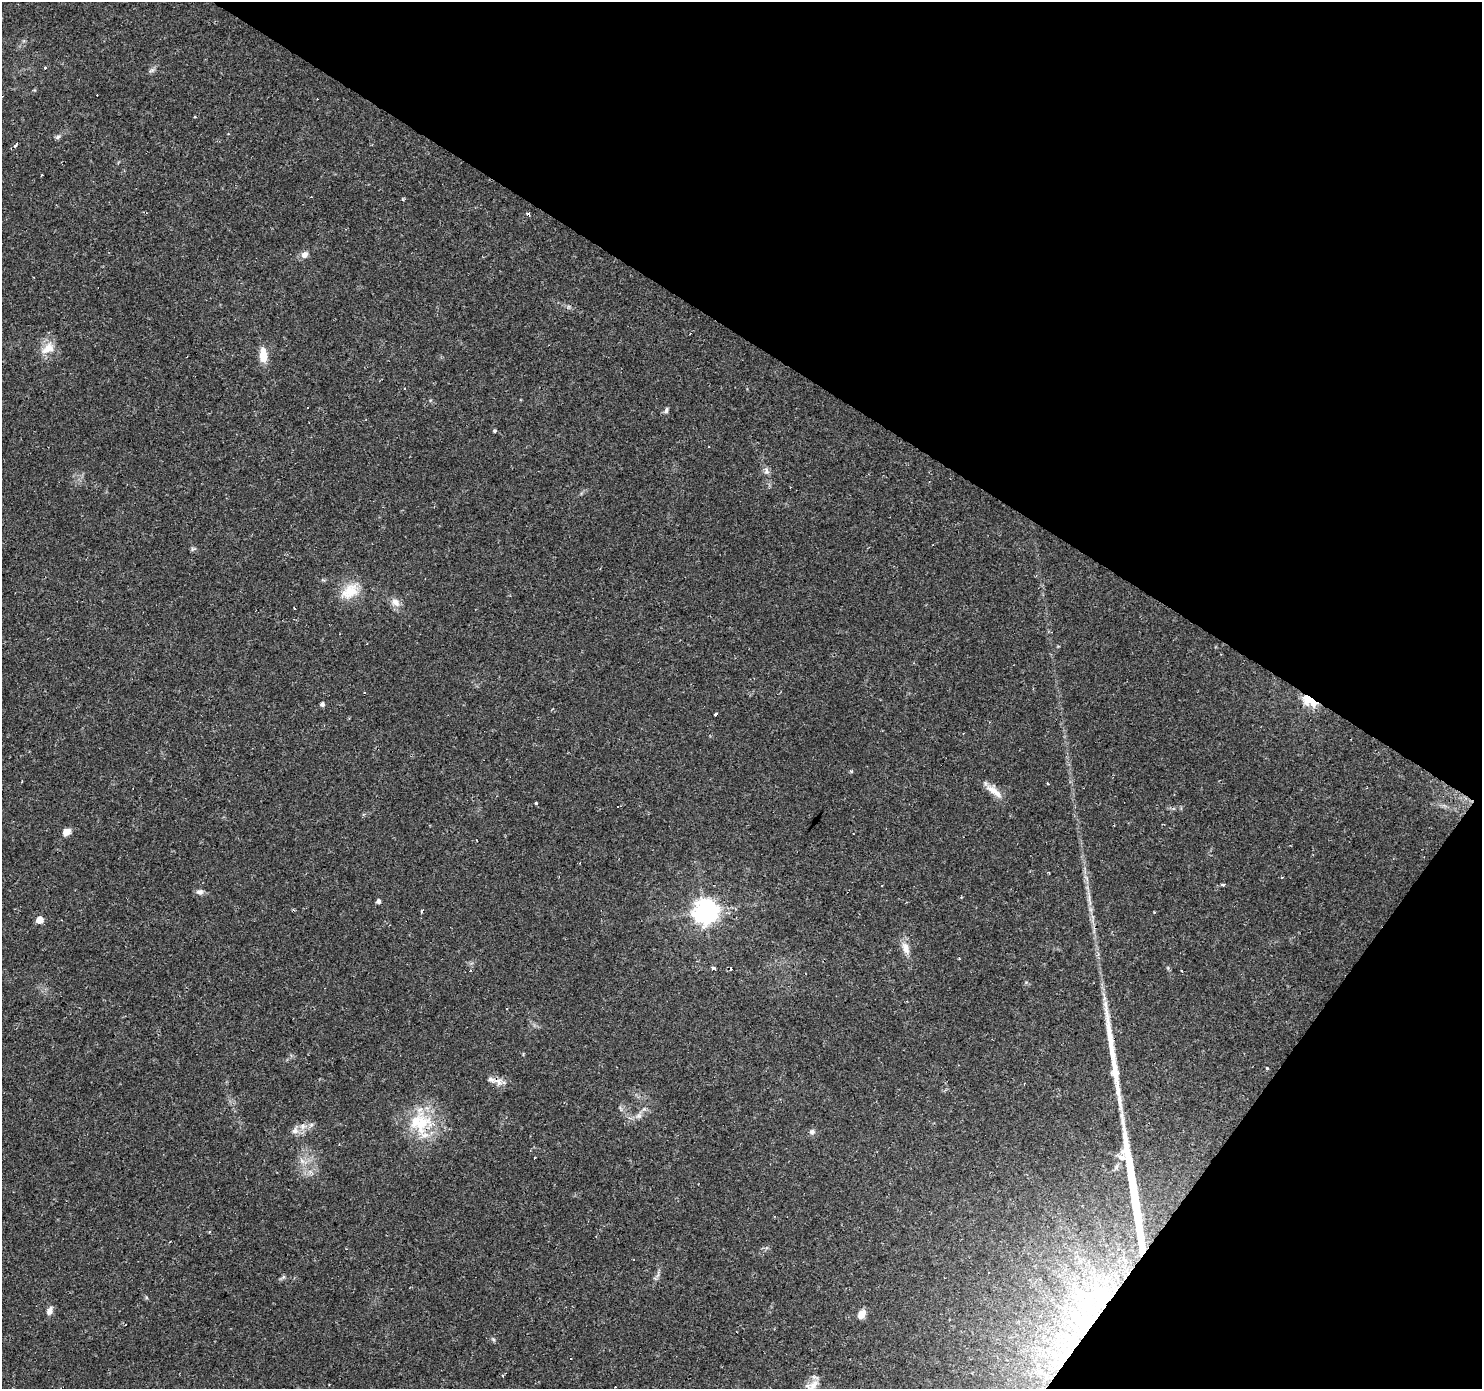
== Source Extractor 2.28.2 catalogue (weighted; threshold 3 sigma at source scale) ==
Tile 8 of 4 x 4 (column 4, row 2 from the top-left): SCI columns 4439-5918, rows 2956-4342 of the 5921 x 5977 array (HDU 1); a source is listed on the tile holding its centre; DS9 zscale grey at full resolution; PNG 1484 x 1391 px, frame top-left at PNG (2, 2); no overlay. Shown black and unused: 31% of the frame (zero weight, under 2 of 3 exposures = <1% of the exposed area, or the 3 px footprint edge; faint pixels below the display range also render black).
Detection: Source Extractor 2.28.2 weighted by HDU 2 'WHT'; one run over the whole footprint, this tile lists its part. Background 0.0429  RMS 0.0034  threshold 0.0153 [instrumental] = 3 sigma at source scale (4.5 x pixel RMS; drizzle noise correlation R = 1.50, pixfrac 1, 0.0396/0.0396 arcsec/px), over >= 5 px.
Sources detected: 82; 3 inside a brighter object's white glare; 15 cosmic-ray / hot-pixel residue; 3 long thin detections or spike segments (spike, bleed or trail) — not listed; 4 inside a brighter listed object's ellipse — not listed separately; the other 57 listed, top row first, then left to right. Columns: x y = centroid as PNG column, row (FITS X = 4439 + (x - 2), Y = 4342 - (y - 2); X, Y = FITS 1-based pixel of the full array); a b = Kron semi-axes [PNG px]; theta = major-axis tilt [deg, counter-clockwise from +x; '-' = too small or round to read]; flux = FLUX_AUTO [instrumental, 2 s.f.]
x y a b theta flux
152 70 8 5 30 0.81
195 117 4 3 - 0.28
58 137 8 5 28 0.76
15 145 4 3 - 1.1
305 255 9 7 36 1.9
48 348 22 13 38 4.8
263 355 20 9 -86 4.8
307 408 3 2 - 0.44
666 410 8 5 79 0.79
495 431 4 4 - 0.52
766 471 10 7 -88 1.3
193 549 7 5 30 0.57
350 591 28 18 39 8.1
395 602 12 9 -38 2.7
294 608 3 2 - 0.33
1309 700 16 9 -34 14
322 704 5 4 - 1
851 771 4 4 - 0.54
1047 783 3 2 - 0.79
994 791 27 8 -38 4
536 803 3 3 - 0.6
617 806 3 2 - 0.84
66 832 7 6 - 3.1
1223 885 5 4 - 0.5
200 892 10 7 -3 1.3
1089 900 22 5 -80 2.7
378 901 4 4 - 1.2
422 911 5 3 - 0.72
705 911 8 8 - 300
40 920 5 5 - 5.7
906 948 20 9 -72 3.1
959 958 3 2 - 0.39
713 968 5 3 - 0.76
1181 970 3 2 - 0.5
506 1009 3 3 - 0.55
1267 1069 4 3 - 0.46
499 1082 13 9 86 2.2
639 1116 9 7 33 1.4
422 1123 32 24 57 17
295 1130 10 8 48 2
812 1132 7 6 - 1.1
534 1158 3 2 - 0.31
302 1161 8 5 -45 1.1
170 1242 3 2 - 0.29
1119 1250 4 3 - 1.2
988 1273 2 2 - 0.3
658 1274 13 3 76 0.89
283 1277 7 4 71 0.54
1100 1294 39 18 -54 23
49 1311 11 7 68 1.8
862 1314 10 7 59 3.1
1080 1322 38 21 -59 24
493 1339 6 4 -19 0.5
1067 1353 26 13 53 11
571 1359 3 3 - 1.1
503 1375 4 3 - 0.52
813 1385 20 9 53 3.2
Overlapping masked pixels (flux is a lower limit): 3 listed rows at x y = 1309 700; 422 1123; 1067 1353
Isophote crosses this tile's border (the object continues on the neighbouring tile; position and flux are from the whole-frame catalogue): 1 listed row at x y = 813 1385